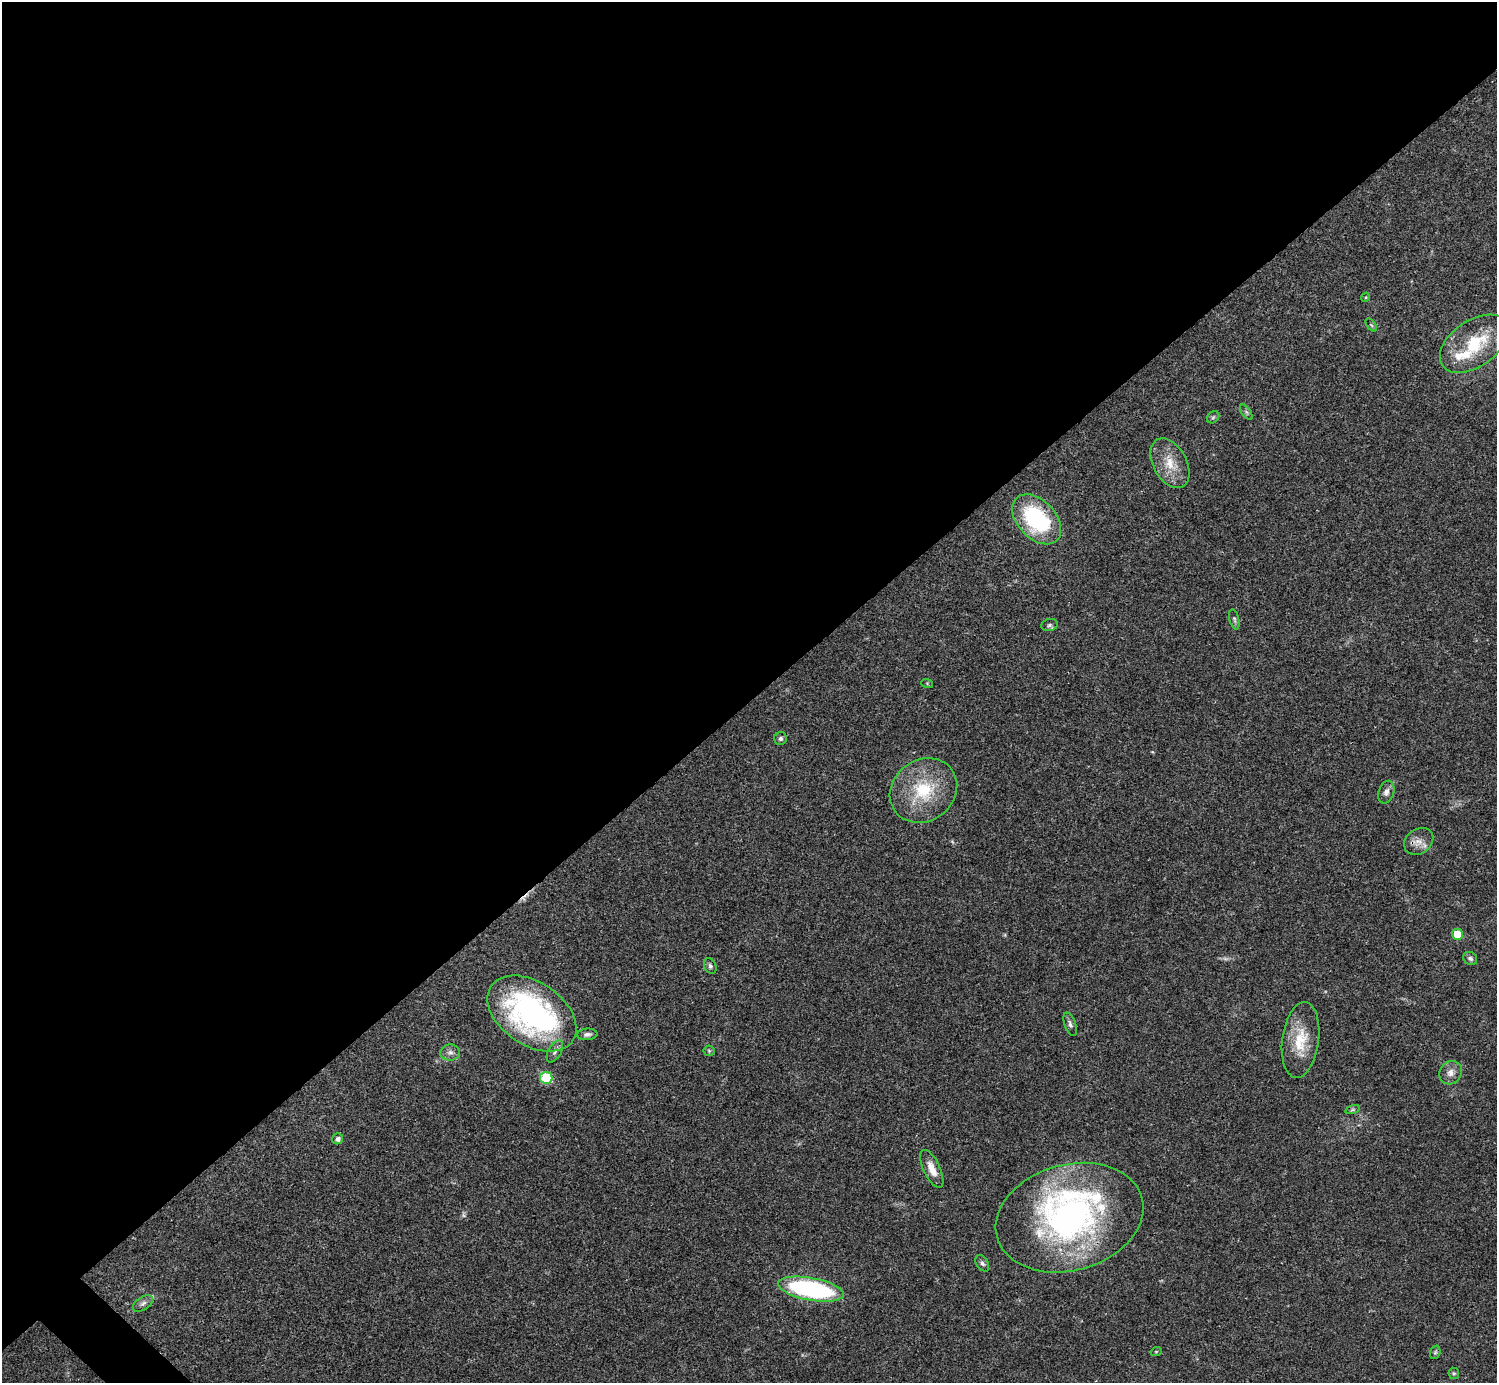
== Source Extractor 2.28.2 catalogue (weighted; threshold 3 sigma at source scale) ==
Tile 2 of 4 x 4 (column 2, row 1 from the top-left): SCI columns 1495-2989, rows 4302-5682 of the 5981 x 5981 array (HDU 1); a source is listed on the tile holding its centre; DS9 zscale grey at full resolution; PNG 1499 x 1385 px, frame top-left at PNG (2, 2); each listed source drawn as its Kron ellipse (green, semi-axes under 4 px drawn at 4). Shown black and unused: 51% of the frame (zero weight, under 3 of 4 exposures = <1% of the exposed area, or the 3 px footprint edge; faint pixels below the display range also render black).
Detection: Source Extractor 2.28.2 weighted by HDU 2 'WHT'; one run over the whole footprint, this tile lists its part. Background 0.0209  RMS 0.0022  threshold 0.00989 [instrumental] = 3 sigma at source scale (4.5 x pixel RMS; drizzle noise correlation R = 1.50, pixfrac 1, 0.05/0.05 arcsec/px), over >= 5 px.
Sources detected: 41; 1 too faint to see at this stretch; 1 cosmic-ray / hot-pixel residue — neither listed nor drawn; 3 inside a brighter listed object's ellipse — not listed separately; the other 36 listed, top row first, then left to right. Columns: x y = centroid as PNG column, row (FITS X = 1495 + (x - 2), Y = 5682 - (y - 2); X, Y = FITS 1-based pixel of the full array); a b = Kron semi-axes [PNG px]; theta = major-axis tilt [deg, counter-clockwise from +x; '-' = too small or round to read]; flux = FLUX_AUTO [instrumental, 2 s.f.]
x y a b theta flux
1366 297 4 3 - 0.21
1371 325 7 4 -53 0.35
1474 344 38 23 35 13
1246 412 9 4 -55 0.45
1213 417 7 5 44 0.37
1170 463 27 16 -61 5
1037 519 29 19 -46 22
1234 619 10 4 -76 0.51
1049 625 8 6 16 0.59
927 683 6 4 -19 0.26
781 738 6 6 - 0.57
923 790 35 30 37 14
1386 792 11 7 72 1.1
1419 841 15 12 35 2.1
1457 934 5 5 - 4.2
1470 958 7 6 - 0.62
710 966 8 6 -64 0.59
532 1014 49 31 -34 58
1070 1024 12 5 -70 0.7
587 1034 10 5 5 0.81
1300 1040 38 18 83 7.5
555 1051 12 6 61 0.96
709 1051 5 5 - 0.33
450 1052 10 8 1 1
1451 1073 12 10 52 1.6
546 1078 6 6 - 8.9
1352 1110 7 3 19 0.32
338 1139 5 5 - 0.81
932 1169 20 8 -65 2.6
1070 1218 75 53 16 70
982 1263 9 6 -57 0.63
811 1289 33 11 -10 37
143 1303 11 6 32 0.83
1156 1352 5 3 - 0.21
1435 1352 7 5 68 0.35
1454 1373 6 5 - 0.36
Overlapping masked pixels (flux is a lower limit): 3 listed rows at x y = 1419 841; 532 1014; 1070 1218